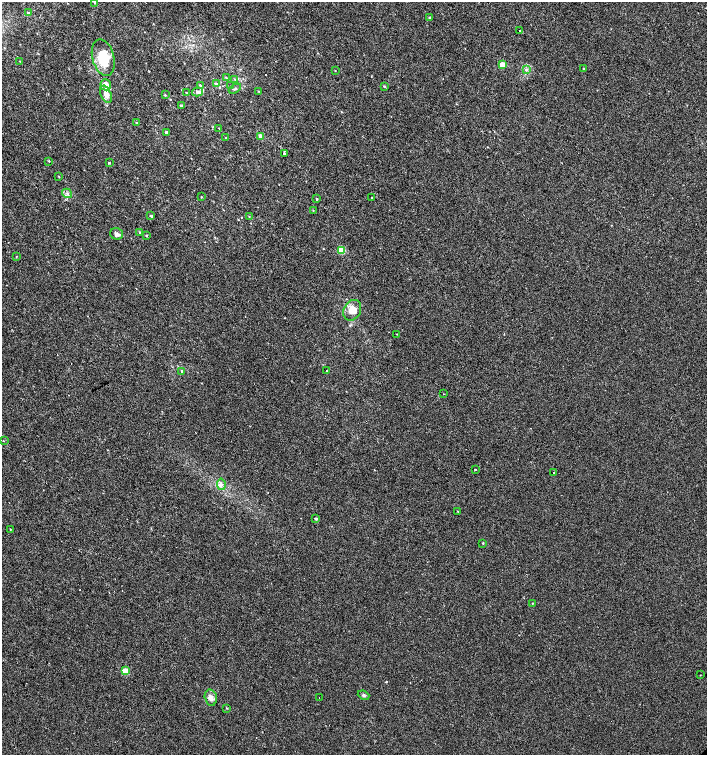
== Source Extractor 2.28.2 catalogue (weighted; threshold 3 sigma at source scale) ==
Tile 11 of 4 x 4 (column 3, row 3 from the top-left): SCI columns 3047-4455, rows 1507-3012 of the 6026 x 6031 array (HDU 1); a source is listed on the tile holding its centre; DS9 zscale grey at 2 x 2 block average (1 PNG px = mean of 2 x 2 image px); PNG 709 x 757 px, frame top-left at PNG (2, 2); each listed source drawn as its Kron ellipse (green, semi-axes under 4 px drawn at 4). Shown black and unused: <1% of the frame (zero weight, under 2 of 3 exposures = <1% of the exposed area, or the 3 px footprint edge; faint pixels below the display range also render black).
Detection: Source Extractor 2.28.2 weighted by HDU 2 'WHT'; one run over the whole footprint, this tile lists its part. Background 4.92e-04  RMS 0.0029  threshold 0.0131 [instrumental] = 3 sigma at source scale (4.5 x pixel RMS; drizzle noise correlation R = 1.50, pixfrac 1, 0.0396/0.0396 arcsec/px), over >= 5 px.
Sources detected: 69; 2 cosmic-ray / hot-pixel residue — neither listed nor drawn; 2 inside a brighter listed object's ellipse — not listed separately; the other 65 listed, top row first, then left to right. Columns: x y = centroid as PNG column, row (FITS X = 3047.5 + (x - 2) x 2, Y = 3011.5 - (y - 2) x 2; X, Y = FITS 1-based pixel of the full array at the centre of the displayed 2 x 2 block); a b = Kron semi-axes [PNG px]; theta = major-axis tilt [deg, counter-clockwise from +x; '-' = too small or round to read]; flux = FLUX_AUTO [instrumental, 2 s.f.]
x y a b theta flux
95 2 3 2 - 1.6
28 13 3 3 - 0.76
430 18 3 2 - 0.75
520 30 2 2 - 0.75
103 58 18 11 -75 19
20 61 2 2 - 0.25
502 65 3 2 - 15
584 69 2 2 - 0.8
526 70 3 3 - 0.79
335 71 3 2 - 0.25
226 78 4 3 - 0.73
235 79 3 3 - 0.63
216 84 3 3 - 2.2
106 85 6 5 - 5.1
200 85 3 2 - 0.63
231 86 3 2 - 0.42
384 86 3 2 - 0.67
235 89 7 2 31 0.93
258 91 3 2 - 0.3
186 92 2 2 - 0.28
197 92 5 4 - 2.5
106 94 9 5 -67 3.8
165 95 3 2 - 0.52
181 106 3 3 - 0.78
136 123 2 2 - 0.38
219 128 2 2 - 0.29
166 132 3 2 - 1.4
261 136 2 2 - 7.1
226 137 3 2 - 0.31
284 153 4 3 - 0.96
49 161 2 2 - 0.57
109 163 2 2 - 1.1
59 176 3 2 - 0.34
67 193 5 4 - 1.6
201 197 2 2 - 0.32
372 197 2 2 - 0.25
317 199 2 2 - 0.6
313 210 2 2 - 0.29
151 216 3 2 - 1.1
249 216 3 2 - 0.28
140 232 3 2 - 0.53
116 234 6 5 - 2.2
146 236 3 2 - 0.5
342 251 3 3 - 26
16 257 3 2 - 0.32
352 310 11 8 61 7.8
397 334 2 2 - 0.29
182 371 3 3 - 0.97
326 371 2 2 - 0.34
443 394 2 2 - 0.21
3 441 2 2 - 1.2
475 469 2 2 - 1.2
554 472 2 2 - 1.3
221 484 6 3 -82 1.7
458 511 2 2 - 0.41
316 519 2 2 - 1.2
10 529 2 2 - 0.32
483 543 3 2 - 0.46
532 603 2 2 - 0.25
125 671 3 3 - 19
700 675 2 2 - 0.26
364 695 6 3 -23 1.1
211 698 8 6 -77 3.4
319 698 2 2 - 1.3
227 708 2 2 - 0.46
Isophote crosses this tile's border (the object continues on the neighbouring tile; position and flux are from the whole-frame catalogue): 1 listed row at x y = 95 2
Diffuse or blended objects may show on this block-average render without a row.